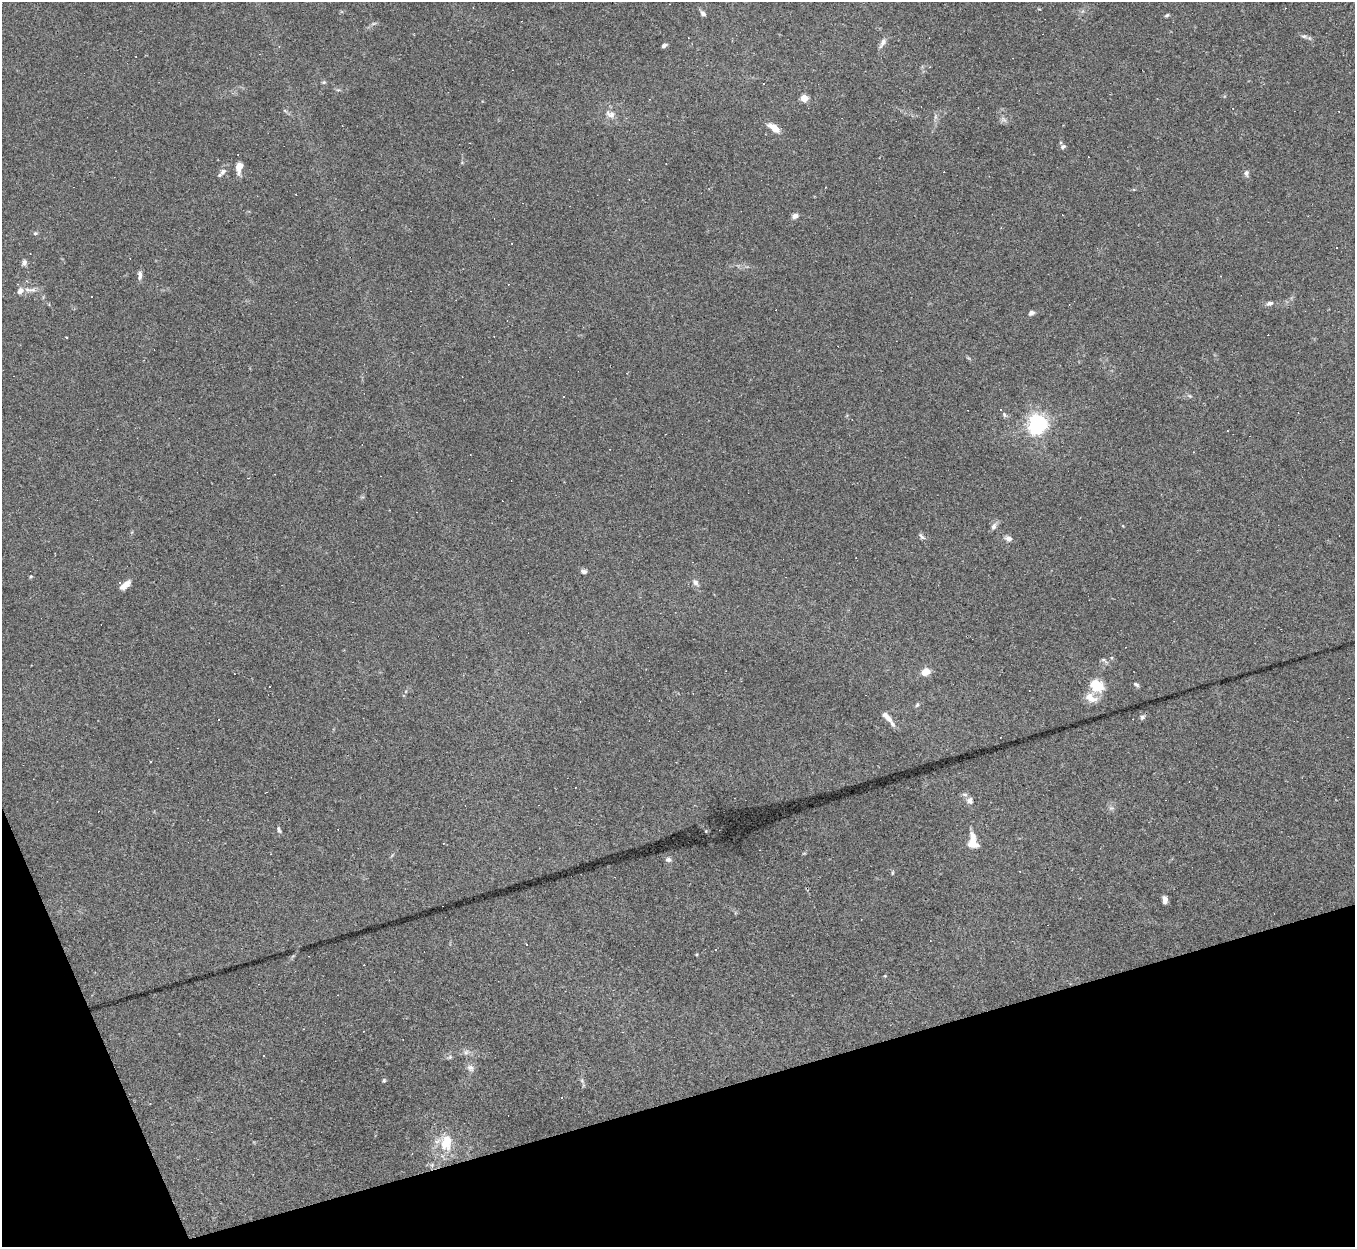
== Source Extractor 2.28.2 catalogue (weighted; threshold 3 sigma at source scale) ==
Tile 14 of 4 x 4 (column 2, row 4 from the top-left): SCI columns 1354-2706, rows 272-1516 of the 5412 x 5396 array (HDU 1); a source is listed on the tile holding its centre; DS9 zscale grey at full resolution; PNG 1357 x 1249 px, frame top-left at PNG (2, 2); no overlay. Shown black and unused: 15% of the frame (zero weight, under 2 of 3 exposures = <1% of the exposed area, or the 3 px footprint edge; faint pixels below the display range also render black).
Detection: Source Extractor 2.28.2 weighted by HDU 2 'WHT'; one run over the whole footprint, this tile lists its part. Background 0.0861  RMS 0.0075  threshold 0.0339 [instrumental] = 3 sigma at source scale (4.5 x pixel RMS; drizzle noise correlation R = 1.50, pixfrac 1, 0.05/0.05 arcsec/px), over >= 5 px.
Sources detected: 85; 1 inside a brighter object's white glare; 27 cosmic-ray / hot-pixel residue — not listed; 2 inside a brighter listed object's ellipse — not listed separately; the other 55 listed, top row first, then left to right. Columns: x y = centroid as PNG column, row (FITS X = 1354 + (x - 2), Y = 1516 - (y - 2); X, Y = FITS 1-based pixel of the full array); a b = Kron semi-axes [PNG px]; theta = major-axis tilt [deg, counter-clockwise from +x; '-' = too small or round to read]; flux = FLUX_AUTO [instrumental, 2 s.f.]
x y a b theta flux
703 13 8 5 -45 2.1
1167 15 6 4 30 1.1
1304 36 8 5 1 1.8
883 43 15 6 60 3.6
664 45 6 4 30 1.7
324 82 5 4 - 0.96
804 98 5 4 - 19
610 114 14 8 -23 4.8
1004 119 8 5 -45 2
774 128 14 6 -36 8.3
1063 146 7 5 14 1.6
239 167 14 7 83 6.1
223 172 12 7 54 3
1246 173 7 6 - 2.3
826 187 3 2 - 0.95
795 216 8 6 14 2.8
35 233 6 4 20 1.1
24 262 8 6 89 2.3
140 276 13 6 -90 2.9
28 290 13 6 -1 4.2
92 296 2 2 - 0.53
1270 303 10 6 12 2.3
1031 313 7 5 33 2.2
563 396 3 3 - 1.6
1001 409 3 3 - 2.4
1004 415 6 5 - 1.3
1037 424 7 6 - 330
994 526 10 6 67 2.8
922 537 10 5 -48 1.9
1009 538 7 6 - 3.2
584 571 7 5 -3 2.2
31 576 5 3 - 0.76
695 582 10 7 -56 2.7
125 585 13 6 37 6.3
926 672 8 6 24 8.8
1097 685 14 11 -30 18
1136 685 8 5 -32 1.4
1091 698 18 10 -27 8.4
917 705 6 5 - 1.3
886 716 21 6 -47 6.4
1142 717 7 6 - 1.7
150 762 3 2 - 0.75
970 800 9 8 - 3.3
279 830 9 4 -72 1.5
973 841 18 10 -83 12
668 860 7 6 - 2.1
892 873 5 3 - 0.76
1165 900 8 5 -88 3.7
526 945 3 3 - 4.2
466 1052 7 6 - 2.2
450 1057 6 5 - 1.3
470 1068 11 8 -46 3.1
384 1080 6 4 -71 1
561 1097 3 3 - 0.85
446 1143 17 15 -2 15
Unlisted compact peaks at least as high as the median listed source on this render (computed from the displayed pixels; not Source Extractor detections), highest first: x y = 706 831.